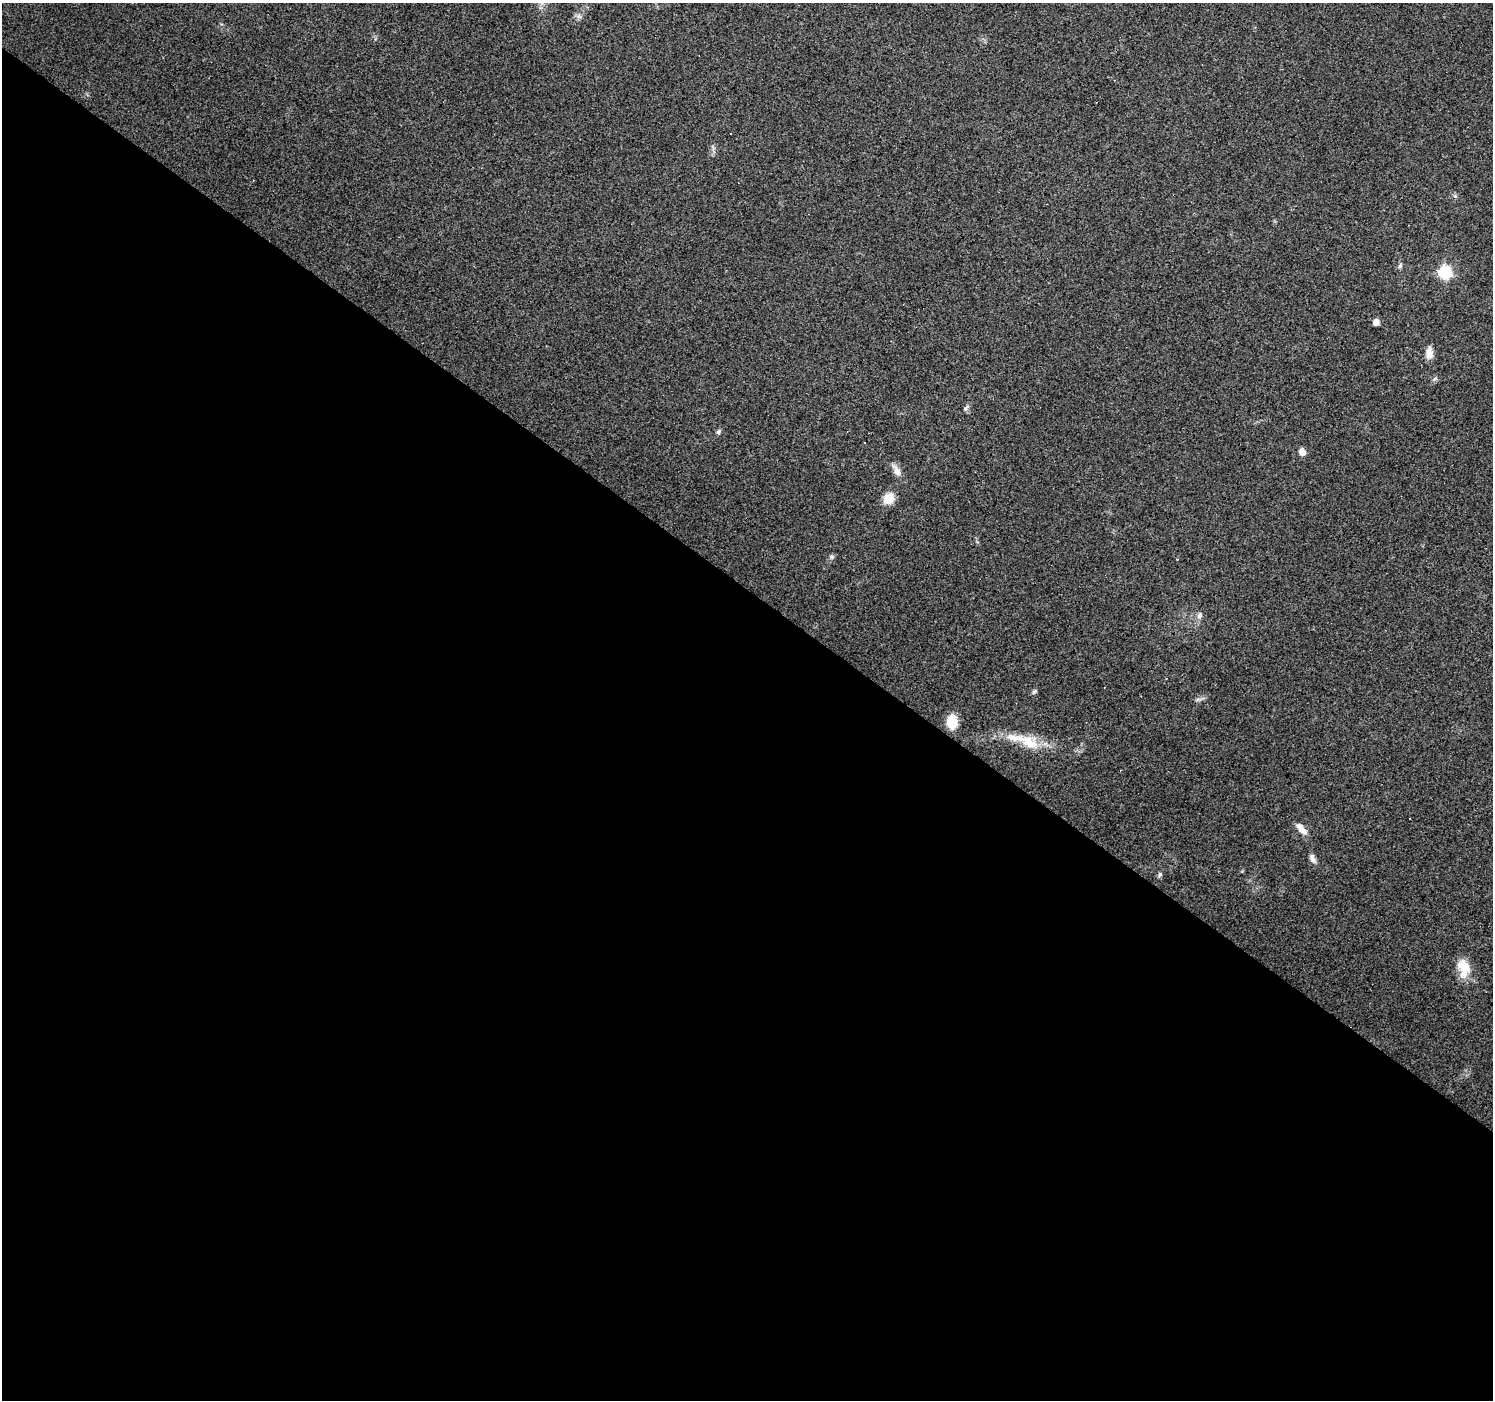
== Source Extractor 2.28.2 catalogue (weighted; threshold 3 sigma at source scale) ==
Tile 14 of 4 x 4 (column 2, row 4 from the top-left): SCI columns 1493-2983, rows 173-1570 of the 5968 x 6005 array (HDU 1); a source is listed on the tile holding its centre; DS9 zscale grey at full resolution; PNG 1495 x 1402 px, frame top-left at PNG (2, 3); no overlay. Shown black and unused: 58% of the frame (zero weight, under 3 of 4 exposures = <1% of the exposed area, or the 3 px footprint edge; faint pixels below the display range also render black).
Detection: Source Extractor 2.28.2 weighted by HDU 2 'WHT'; one run over the whole footprint, this tile lists its part. Background 0.0939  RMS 0.0067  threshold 0.0302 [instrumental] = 3 sigma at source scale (4.5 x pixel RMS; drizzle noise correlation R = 1.50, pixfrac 1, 0.0396/0.0396 arcsec/px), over >= 5 px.
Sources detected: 22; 2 cosmic-ray / hot-pixel residue — not listed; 1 inside a brighter listed object's ellipse — not listed separately; the other 19 listed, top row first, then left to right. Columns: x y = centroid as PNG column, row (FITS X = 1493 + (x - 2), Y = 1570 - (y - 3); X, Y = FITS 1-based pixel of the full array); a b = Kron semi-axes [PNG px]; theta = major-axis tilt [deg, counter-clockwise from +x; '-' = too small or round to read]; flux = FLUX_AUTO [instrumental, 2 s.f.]
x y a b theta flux
730 133 3 2 - 0.61
1400 266 7 5 69 1.4
1445 272 7 7 - 84
1376 322 6 5 - 4.1
1429 353 17 8 89 5.4
966 408 10 4 50 1.5
718 431 7 5 55 1.3
1302 452 8 6 -67 4.1
896 470 19 8 -64 4.7
888 498 12 11 - 10
831 557 7 4 72 1.2
1199 615 10 5 59 2.3
1034 691 8 4 34 1.2
952 721 16 11 87 10
1028 742 37 15 -25 20
1301 829 17 7 -48 5.6
1312 858 12 6 -65 3.1
1160 874 7 5 62 1.4
1464 968 24 14 -81 13